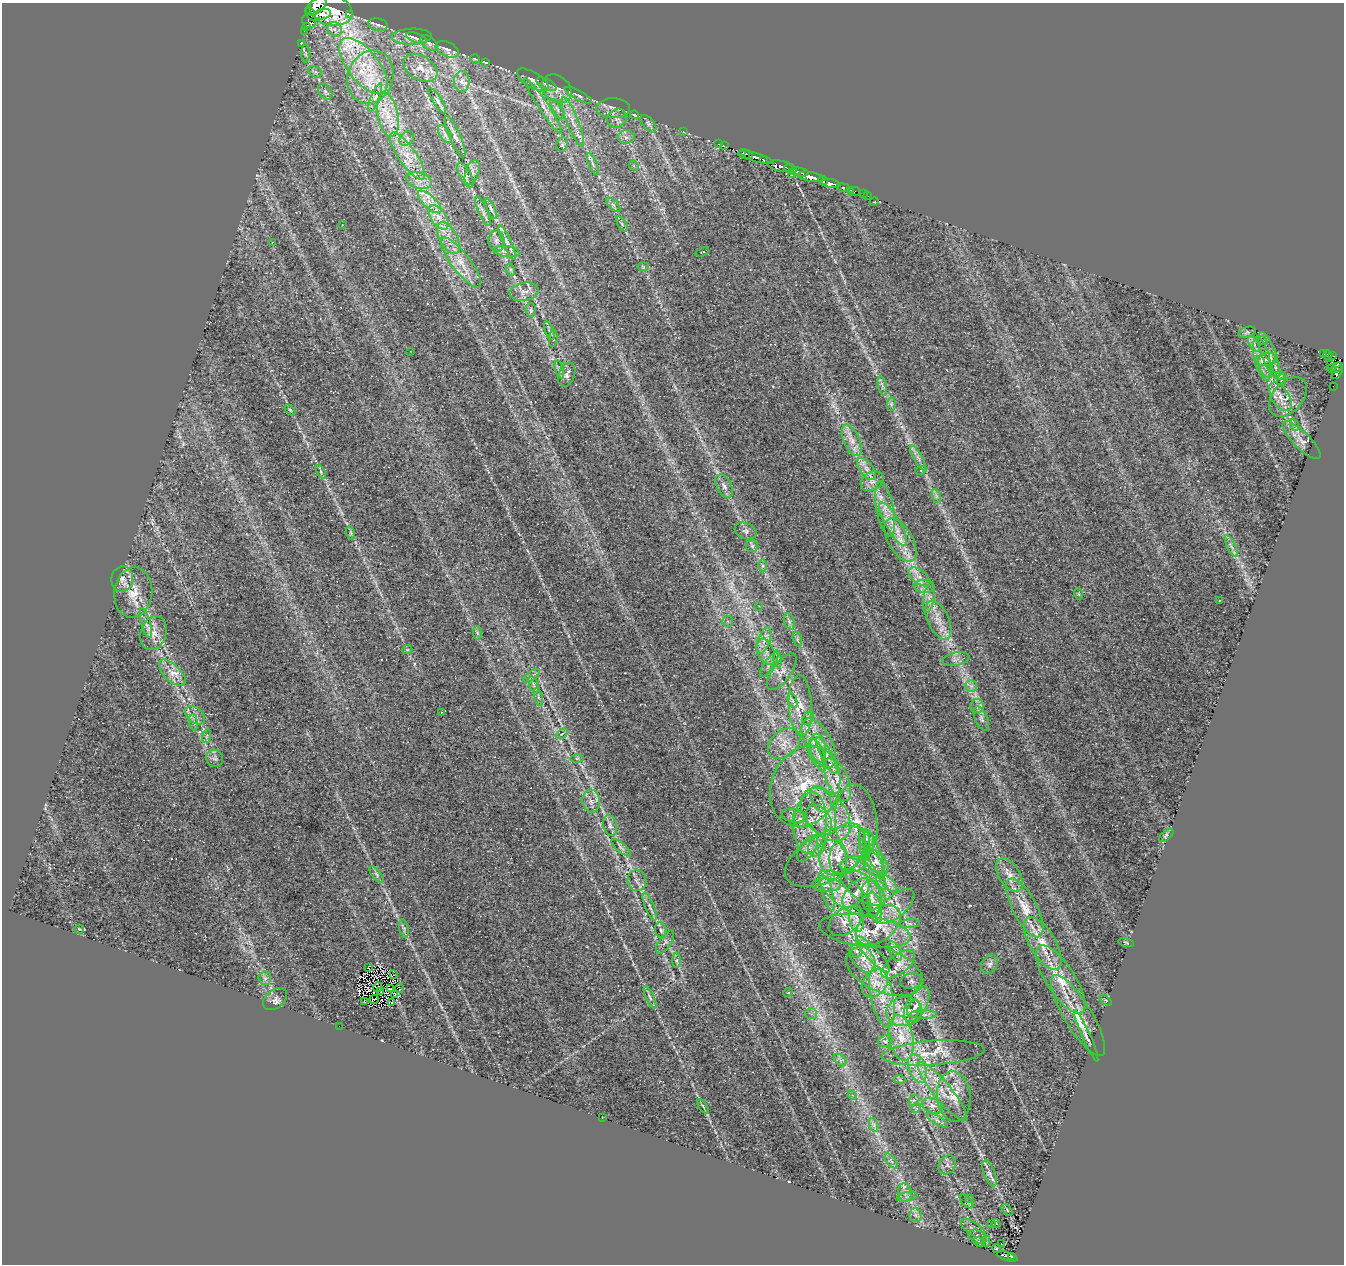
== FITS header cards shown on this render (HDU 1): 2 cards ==
NAXIS1  =                 1342
NAXIS2  =                 1262

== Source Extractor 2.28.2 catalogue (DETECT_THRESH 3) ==
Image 1342 x 1262 px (HDU 1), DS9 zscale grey, 1 PNG px = 1 image px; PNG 1346 x 1266 px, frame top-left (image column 1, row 1262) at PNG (2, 3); each listed source drawn as its Kron ellipse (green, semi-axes under 4 px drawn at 4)
Background 0.6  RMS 0.019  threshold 0.0577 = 3 sigma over >= 5 px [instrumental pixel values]
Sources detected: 299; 2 with non-positive FLUX_AUTO (blend fragments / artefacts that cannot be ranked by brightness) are neither listed nor drawn; the other 297 listed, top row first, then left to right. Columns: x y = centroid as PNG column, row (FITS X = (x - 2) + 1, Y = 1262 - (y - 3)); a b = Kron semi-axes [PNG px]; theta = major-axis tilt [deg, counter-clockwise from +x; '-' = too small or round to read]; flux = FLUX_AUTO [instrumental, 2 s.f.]
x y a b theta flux
316 6 12 7 36 620
331 10 21 15 -15 1500
311 14 7 3 -58 120
322 14 9 5 11 310
349 14 3 2 - 11
309 20 7 7 - 53
378 25 10 6 -12 5
307 27 4 2 - 30
335 29 7 7 - 6.4
304 31 2 2 - 5.4
412 37 20 8 2 7.9
416 38 11 4 -19 3.9
429 43 10 6 -39 4
302 44 4 2 - 1.3
447 49 12 7 -24 6.3
306 54 9 4 -89 2.5
475 59 5 3 - 1
486 62 4 2 - 1.2
363 66 33 15 -51 65
420 68 18 12 -31 18
315 72 7 5 -30 2.5
370 77 27 22 68 62
533 80 18 8 -31 9.7
462 81 10 8 90 7.1
546 84 11 5 -27 4.2
557 89 16 12 -40 16
325 92 9 6 -51 3.9
578 95 15 4 -28 5
375 97 15 4 69 7
437 101 15 4 -58 4.8
543 106 33 5 -57 14
613 108 17 10 -2 10
557 109 11 4 -60 3.7
388 115 22 10 -79 26
634 115 4 2 - 1.3
617 118 10 9 - 7.9
573 122 26 6 -69 16
648 124 10 5 -49 4.1
683 131 2 2 - 4.6
445 134 10 5 -60 4.9
455 137 22 5 -67 8.5
626 137 8 6 1 5.7
407 138 8 6 46 4.3
562 144 7 5 68 2.3
718 144 2 2 - 7.8
724 146 3 2 - 13
744 154 6 4 -21 270
748 154 3 3 - 220
407 156 28 9 -55 25
756 157 18 4 -17 490
763 160 3 3 - 61
593 164 12 3 -68 3.8
634 166 5 4 - 1.8
781 166 14 5 -8 360
790 169 6 3 -24 170
472 172 13 6 71 6.1
799 172 9 3 -10 230
792 174 3 3 - 78
465 175 13 5 -62 5.7
810 177 13 4 -9 830
823 180 5 3 - 180
419 181 13 7 -16 9.4
831 184 10 4 -10 440
843 187 6 3 -12 55
850 190 3 2 - 42
854 192 5 3 - 17
864 194 3 2 - 9.4
868 196 2 2 - 6.5
430 202 15 6 -43 11
874 202 5 3 - 0.95
613 205 9 3 -45 2.5
491 209 11 4 -63 3.2
483 211 16 4 -65 5.7
439 217 14 7 -56 12
622 224 8 3 -59 2.5
342 225 3 2 - 0.73
448 238 17 8 -62 15
497 241 10 8 -89 5.3
272 242 3 3 - 0.76
507 243 18 4 -67 7.8
507 251 13 5 -8 6.6
702 252 7 3 18 1.1
461 262 31 9 -52 26
643 267 6 3 -1 1.6
511 270 6 4 -72 2.3
524 292 14 9 10 10
531 310 7 5 -79 2.5
549 331 10 3 -69 3
1247 332 9 5 21 2.7
553 338 8 3 85 2.2
1262 340 5 3 - 1.1
1254 344 9 3 -59 3.4
410 351 2 2 - 0.67
1323 354 4 3 - 57
1269 355 24 7 -70 12
1328 355 5 3 - 90
1333 356 3 2 - 42
1262 359 22 7 -76 15
1266 359 10 6 9 6.3
1330 364 3 3 - 26
1266 367 12 6 -69 7.4
1275 367 6 3 -71 1.7
1331 368 3 3 - 18
1337 368 6 3 42 130
559 369 9 4 -75 3
1337 372 7 4 61 32
567 375 12 8 69 7.7
1280 376 5 3 - 1.1
1281 380 6 4 71 2.2
882 386 10 4 -76 3.6
1333 386 2 2 - 3.4
1280 397 16 8 -57 14
1288 397 23 15 48 22
891 404 7 4 90 2.7
290 410 6 3 -45 1.4
1295 425 6 4 -68 2.4
852 440 17 8 -67 13
1302 440 25 8 -45 12
918 458 14 3 -60 4.6
867 469 13 6 -53 9
921 470 5 3 - 1.7
321 472 7 4 -61 2.2
872 481 12 9 31 9.4
724 486 13 7 -61 6.4
936 496 7 4 -72 2.7
885 509 28 8 -79 21
893 524 25 7 -59 19
746 531 11 8 -22 5.1
351 533 6 4 -72 2
900 540 24 12 -59 25
752 546 6 6 - 3
1231 546 12 3 -65 3.5
762 566 6 4 89 2.6
919 577 12 7 -37 9.3
122 579 13 11 82 10
924 586 10 6 -4 6.7
133 593 25 19 85 30
1079 594 5 3 - 1.3
929 598 15 5 79 7.7
1219 600 3 2 - 0.72
759 606 2 2 - 0.63
938 620 21 10 -65 19
728 621 5 5 - 2.3
789 622 8 5 -71 4.1
146 623 15 4 -74 6.8
154 633 17 13 73 15
477 633 7 4 -88 2.2
797 639 7 4 -73 2.6
764 640 14 6 70 8.9
407 650 5 3 - 1.2
766 652 14 8 -66 10
777 659 8 4 -81 3.3
956 659 13 6 13 6.6
769 664 14 5 56 6.7
782 672 21 9 54 14
172 673 17 8 -45 13
531 676 9 5 35 4.6
534 684 9 4 -71 3.1
971 686 6 6 - 3.7
538 697 9 4 -77 3
793 701 8 4 -71 3.5
800 706 30 11 -87 30
977 706 7 7 - 4.7
441 712 2 2 - 0.92
195 715 11 7 -40 8.1
808 718 7 5 53 3
981 719 13 6 -67 5.2
194 722 8 4 -81 3
562 734 6 4 34 2.5
207 736 7 4 71 2.4
784 743 18 13 43 20
819 743 27 13 -61 33
817 749 15 8 -88 14
818 755 17 6 -71 10
827 756 20 5 -63 11
215 758 9 8 - 4.6
577 758 6 4 0 2
837 779 23 10 -67 25
805 786 42 34 66 120
821 799 14 9 -60 12
591 801 12 8 -84 9.5
826 814 30 20 -50 60
793 816 11 6 -12 6.2
800 819 9 7 -73 6.9
819 820 17 11 -56 16
856 822 38 21 -85 67
810 823 30 16 85 45
610 825 11 6 -73 5.3
1166 835 8 4 37 2.3
866 838 9 7 -72 5.6
817 846 11 8 58 9.2
621 848 12 4 -42 4.1
807 848 15 7 55 9.1
842 849 29 19 55 57
864 850 10 3 -69 3
875 855 26 6 -71 16
828 857 46 24 28 81
838 858 16 9 88 13
876 861 15 9 -42 14
853 864 12 8 11 9.6
873 864 14 8 -59 13
377 875 10 4 -51 3.5
1009 875 19 10 -58 14
637 880 10 9 - 6.5
881 882 8 4 -70 2.8
888 883 12 5 -46 4.9
826 885 14 6 -1 8.9
863 887 26 12 -35 25
827 892 18 5 -74 8.6
845 893 32 13 -38 35
856 893 18 9 49 15
872 898 18 9 -80 13
895 906 23 11 41 21
650 907 15 4 -67 5.1
875 907 16 6 -77 8.5
1025 908 32 12 -63 31
857 918 13 7 -84 8.3
845 922 18 12 35 17
910 923 10 4 6 3.7
878 925 25 16 38 35
79 929 4 4 - 1.4
404 929 9 4 -79 2.9
661 930 8 6 -72 3.4
865 931 46 16 -8 50
665 942 13 6 56 5.3
1043 943 30 13 -59 34
1126 943 8 3 -12 1.4
856 951 7 5 -47 3.6
895 951 11 5 -64 6
873 954 24 6 -47 15
863 958 17 10 -52 18
677 961 7 4 -90 2.6
898 964 20 9 37 15
990 964 10 8 57 5.4
368 968 2 2 - 1
885 971 40 22 -21 64
393 975 2 2 - 0.36
265 978 7 6 - 3.8
1061 979 39 14 -57 44
911 981 11 7 11 4.9
875 983 16 11 51 18
378 987 5 2 - 0.76
400 988 5 2 - 0.65
391 989 3 2 - 2.6
381 992 4 2 - 1.6
788 993 5 3 - 0.95
395 994 2 2 - 1.2
650 997 12 4 -65 3.5
882 997 31 11 -78 36
275 999 13 9 38 6.8
374 999 5 2 - 1.1
1106 1000 7 4 -36 1.9
364 1002 4 2 - 0.59
391 1002 2 2 - 1.3
917 1004 19 10 62 17
914 1009 9 6 69 5.7
904 1011 18 14 9 25
811 1014 6 5 - 2.8
923 1015 14 4 0 4.1
1078 1016 47 14 -58 40
339 1026 2 2 - 9.3
1086 1036 28 4 -66 7.8
901 1038 23 12 -79 29
885 1041 7 5 22 3.2
933 1053 51 12 4 34
840 1060 7 5 -46 3.6
917 1068 15 8 -71 14
900 1080 5 3 - 1.1
942 1091 37 9 -51 26
852 1095 5 4 - 1.6
954 1096 25 17 -85 27
914 1100 6 4 39 2.3
703 1106 8 3 -57 1.7
933 1106 10 7 -23 6.5
916 1108 5 4 - 1.6
602 1118 2 2 - 1
937 1120 12 3 -31 3.1
874 1125 7 4 -71 3
891 1161 8 4 -53 3.3
947 1165 10 8 51 6.2
989 1173 14 5 -68 5.5
905 1193 9 7 89 6.6
907 1197 10 4 10 4.2
970 1199 3 2 - 1
966 1201 8 4 -45 2.5
1007 1210 7 4 -48 2.1
915 1215 7 6 - 4.3
992 1224 4 3 - 0.79
996 1224 4 3 - 1.2
973 1228 14 6 -34 7.3
978 1237 10 6 -25 4.7
986 1241 6 3 88 1.3
979 1242 6 4 -31 2.1
1001 1244 2 2 - 1.9
996 1249 4 2 - 1.7
1007 1257 11 3 -16 72
1011 1257 4 2 - 14
At the frame edge (FLAGS 8, measured only in part): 1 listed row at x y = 316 6
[2 non-positive-flux detections neither listed nor drawn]